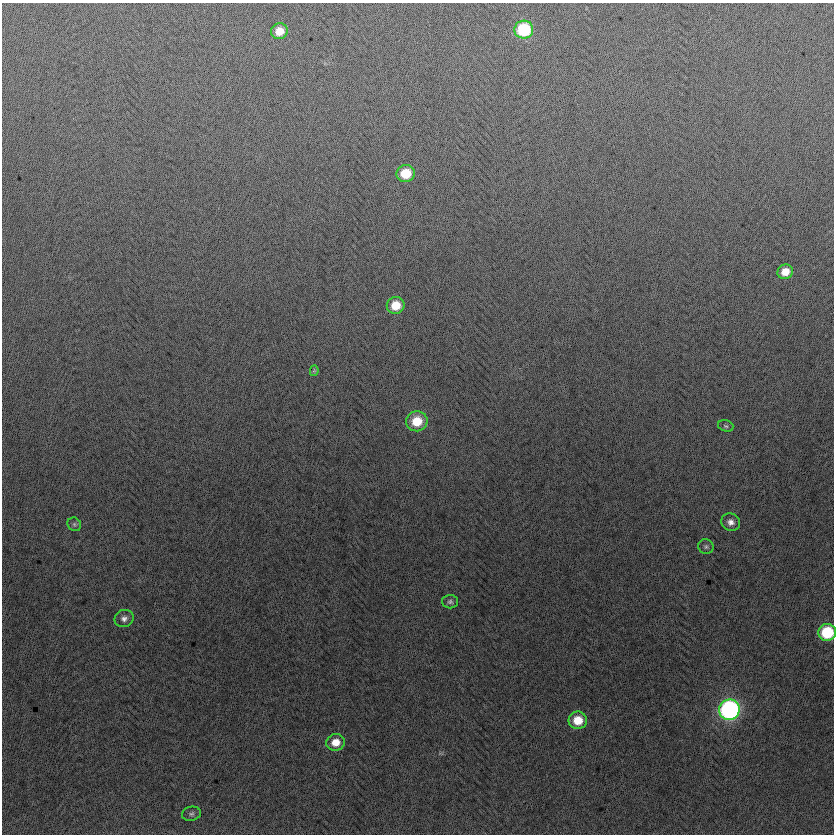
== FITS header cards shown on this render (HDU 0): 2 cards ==
NAXIS1  =                  832
NAXIS2  =                  832

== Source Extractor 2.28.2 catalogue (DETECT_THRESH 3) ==
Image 832 x 832 px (HDU 0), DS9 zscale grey, 1 PNG px = 1 image px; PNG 836 x 836 px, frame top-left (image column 1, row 832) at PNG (2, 3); each listed source drawn as its Kron ellipse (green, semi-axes under 4 px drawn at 4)
Background -3.89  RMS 12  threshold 37.5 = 3 sigma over >= 5 px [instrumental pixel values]
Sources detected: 18; all 18 listed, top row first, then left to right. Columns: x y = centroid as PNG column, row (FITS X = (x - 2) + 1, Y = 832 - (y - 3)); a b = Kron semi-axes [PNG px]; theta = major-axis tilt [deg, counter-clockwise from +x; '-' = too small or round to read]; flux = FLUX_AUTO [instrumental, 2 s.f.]
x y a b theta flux
524 30 9 9 - 56000
279 31 8 8 - 12000
406 173 9 8 - 24000
785 272 8 7 - 11000
396 305 9 8 - 18000
314 371 5 4 - 950
417 421 10 10 - 22000
726 426 8 5 -17 1700
731 522 9 8 - 5100
74 524 7 6 - 1900
706 547 8 7 - 2300
450 602 8 6 1 2400
124 618 9 8 - 4200
827 632 9 8 - 49000
729 710 10 10 - 250000
578 720 9 9 - 18000
336 742 9 8 - 11000
191 814 9 7 11 2400
At the frame edge (FLAGS 8, measured only in part): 1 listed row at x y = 827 632